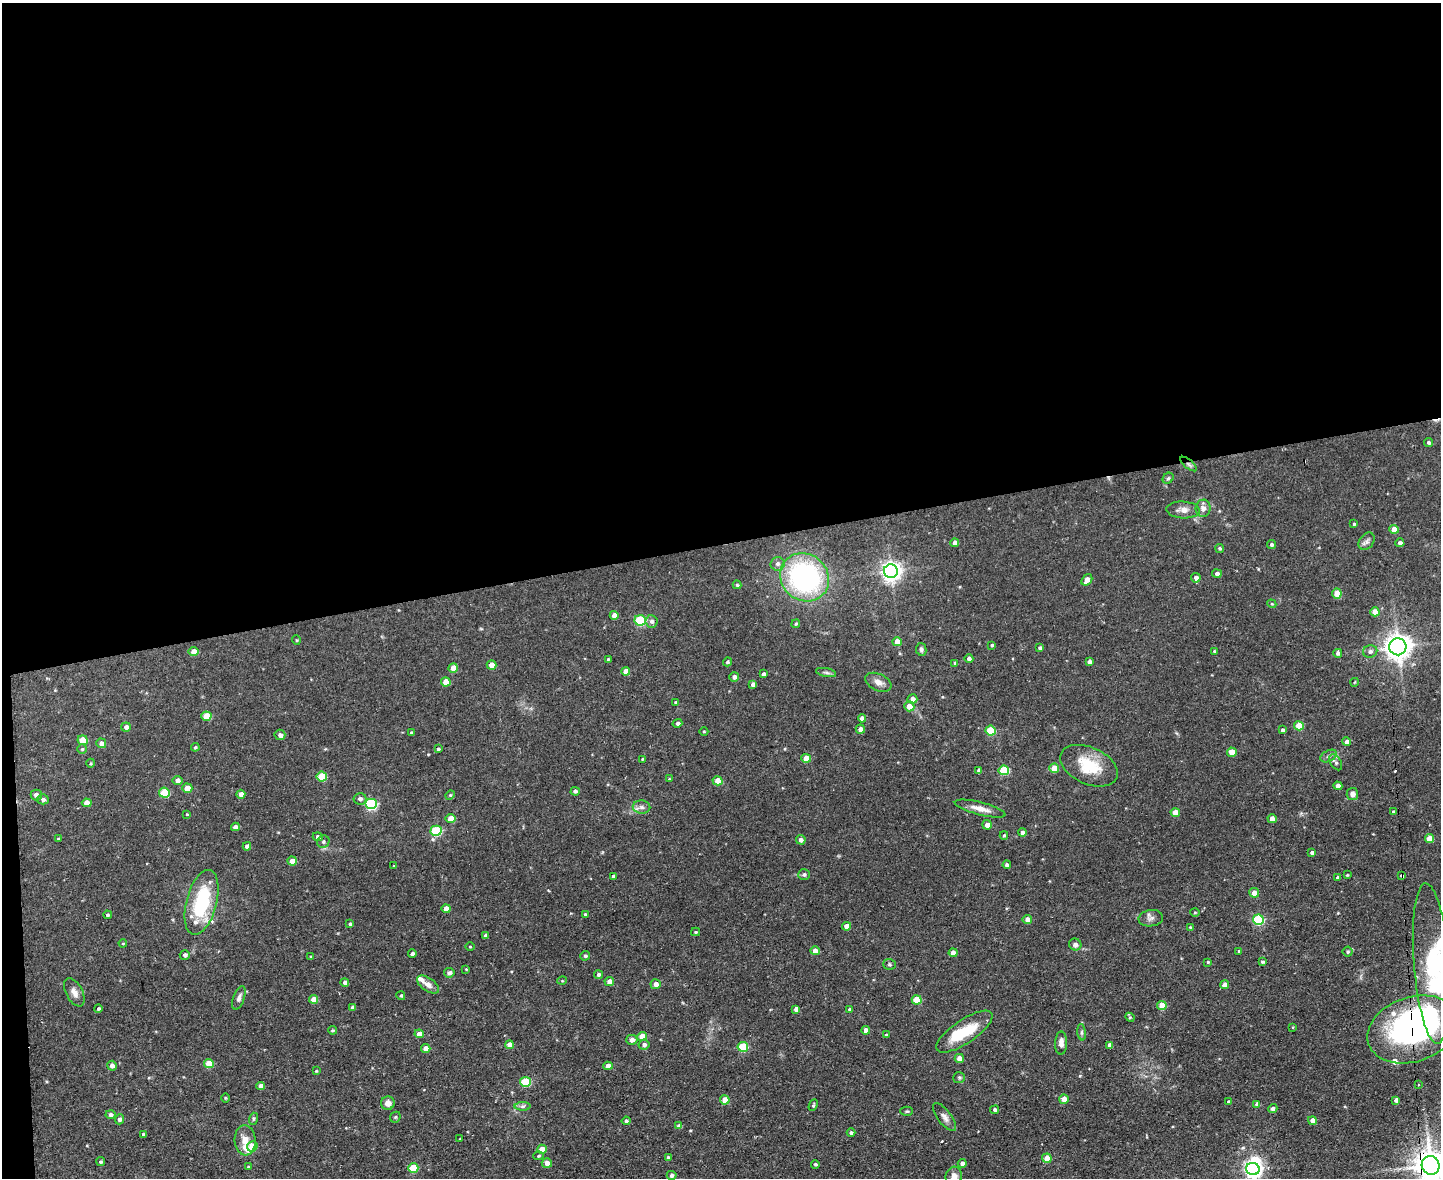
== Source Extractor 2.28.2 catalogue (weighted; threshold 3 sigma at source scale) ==
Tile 1 of 3 x 4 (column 1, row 1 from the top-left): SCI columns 239-1677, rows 3531-4706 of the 4684 x 4706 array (HDU 1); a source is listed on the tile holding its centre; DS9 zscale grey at full resolution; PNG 1443 x 1180 px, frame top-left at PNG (2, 3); each listed source drawn as its Kron ellipse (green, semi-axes under 4 px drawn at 4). Shown black and unused: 47% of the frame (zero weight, under 2 of 3 exposures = <1% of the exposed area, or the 3 px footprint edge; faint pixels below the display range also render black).
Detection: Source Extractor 2.28.2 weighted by HDU 2 'WHT'; one run over the whole footprint, this tile lists its part. Background 0.0728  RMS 0.0067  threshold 0.0301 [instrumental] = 3 sigma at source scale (4.5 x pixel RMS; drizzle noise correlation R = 1.50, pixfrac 1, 0.05/0.05 arcsec/px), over >= 5 px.
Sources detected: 247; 3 inside a brighter object's white glare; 2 cosmic-ray / hot-pixel residue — neither listed nor drawn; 5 inside a brighter listed object's ellipse — not listed separately; the other 237 listed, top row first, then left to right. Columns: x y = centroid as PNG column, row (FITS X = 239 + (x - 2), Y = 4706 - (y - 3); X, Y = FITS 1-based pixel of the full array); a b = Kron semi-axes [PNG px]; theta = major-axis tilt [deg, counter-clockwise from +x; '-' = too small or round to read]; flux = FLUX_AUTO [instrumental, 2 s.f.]
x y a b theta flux
1428 442 4 3 - 1.2
1189 464 10 3 -40 1.4
1168 478 6 5 - 1
1203 508 9 7 81 3.2
1183 510 16 8 -3 4.7
1354 524 3 3 - 0.82
1394 529 4 4 - 6.5
1367 541 9 7 54 2.2
955 543 4 4 - 4.1
1400 543 4 4 - 1.7
1271 545 4 4 - 1.3
1220 548 4 4 - 1.2
777 564 7 7 - 2
891 571 7 6 - 350
1217 574 5 4 - 2
805 577 25 23 -41 120
1196 578 4 4 - 3.2
1087 580 6 4 53 4.7
737 585 4 4 - 0.95
1337 593 5 5 - 10
1272 604 4 3 - 0.61
1375 612 4 4 - 7.4
614 615 4 4 - 4.9
640 620 5 5 - 44
651 621 6 6 - 2.1
796 624 4 3 - 0.7
296 640 5 3 - 0.51
897 642 5 4 - 5.7
992 645 4 3 - 0.9
1398 647 8 8 - 540
1040 648 4 4 - 2
921 649 6 5 - 1.7
1214 651 3 3 - 0.61
1370 651 7 6 - 2.3
194 652 5 4 - 6.3
1338 653 4 4 - 1.8
608 659 3 3 - 0.63
969 659 4 4 - 1.8
727 662 4 4 - 1.1
1089 662 4 3 - 2.1
955 663 4 4 - 0.88
491 665 5 4 - 5.6
453 668 4 4 - 6.8
626 671 4 4 - 5.3
826 673 10 4 -11 1.3
763 674 3 3 - 1.6
734 677 5 4 - 2.6
446 682 4 4 - 8.5
878 682 14 8 -25 4.1
1355 682 4 3 - 0.55
753 684 4 4 - 2.8
912 699 5 4 - 3.5
676 702 3 3 - 1.3
909 706 5 5 - 6.2
206 716 5 4 - 12
862 718 4 4 - 2.6
677 723 5 4 - 1.7
1299 726 5 4 - 13
126 727 5 4 - 2.3
860 729 4 4 - 3.4
1282 730 4 3 - 1.3
704 731 4 3 - 0.51
991 731 5 5 - 24
411 733 3 3 - 0.67
280 735 5 5 - 2
83 740 5 4 - 13
1347 742 4 4 - 3
101 743 5 4 - 2.9
195 747 4 3 - 0.87
82 749 5 4 - 0.81
438 749 4 3 - 0.95
1232 752 5 4 - 9.4
1329 756 9 5 27 1.8
806 758 5 4 - 9.2
642 759 3 2 - 0.51
1336 762 9 5 -57 1.8
91 763 4 3 - 0.58
1089 766 30 18 -24 22
1054 768 5 4 - 11
979 770 4 4 - 2.9
1004 770 5 5 - 29
322 776 5 5 - 19
669 779 3 3 - 0.59
177 780 5 4 - 2.7
718 781 5 4 - 8
1338 786 4 4 - 4.8
187 788 5 4 - 7.5
575 791 4 4 - 1.5
164 793 5 5 - 22
241 794 4 4 - 4
1352 794 6 6 - 3
36 795 5 5 - 2.6
450 795 5 4 - 0.75
43 799 6 5 - 1.8
360 799 6 5 - 2.3
87 803 5 4 - 6
371 804 6 5 - 66
642 807 9 6 -3 2.7
980 809 26 6 -14 5.9
1393 811 3 3 - 0.91
1175 813 4 4 - 8.5
187 814 3 3 - 0.52
451 819 5 4 - 6.9
1272 819 4 4 - 4.7
987 825 5 4 - 2.9
235 827 4 4 - 3.7
436 831 5 5 - 38
1022 832 4 4 - 2
1004 835 4 3 - 0.95
318 837 5 4 - 1.8
58 839 3 3 - 0.69
1429 839 4 4 - 9
801 840 5 4 - 2.4
323 842 6 6 - 1.5
247 846 4 4 - 2.5
1312 853 4 3 - 2
292 861 5 4 - 5.8
1007 865 4 4 - 1.8
394 866 3 3 - 0.61
804 874 6 5 - 1.5
1347 875 3 3 - 0.6
613 876 3 3 - 1.2
1402 876 4 3 - 2.9
1338 878 4 4 - 1.4
1254 893 5 4 - 4.9
201 902 33 15 75 45
446 909 4 4 - 4.8
1195 912 5 3 - 0.6
585 914 4 3 - 1.2
108 915 4 4 - 0.96
1151 918 12 8 8 2.9
1027 920 5 4 - 4.2
1258 920 5 5 - 47
350 924 3 3 - 0.99
846 926 4 4 - 4.7
1190 927 4 3 - 0.58
696 932 4 4 - 0.78
486 936 4 3 - 2.1
123 943 4 4 - 0.64
1075 945 6 5 - 2.9
470 947 5 3 - 0.61
815 951 4 4 - 5.4
1239 951 3 3 - 0.8
1348 952 5 5 - 1
953 953 4 4 - 4.4
412 954 4 4 - 2
185 955 5 5 - 1.9
585 956 5 4 - 1.2
311 957 3 3 - 0.75
1208 962 4 4 - 0.69
1262 962 4 3 - 1.2
1432 963 80 18 -86 56
889 964 6 5 - 1.1
466 969 3 3 - 0.57
449 973 5 4 - 1.6
598 975 4 4 - 1.4
562 981 5 3 - 0.58
609 981 5 4 - 4
345 982 4 4 - 1.9
656 984 5 5 - 3.3
428 985 12 6 -35 3.5
1225 985 4 4 - 3.8
74 992 15 8 -62 4.3
401 996 4 4 - 1
239 998 12 5 71 2.4
313 999 4 4 - 7.3
917 1000 5 5 - 15
1162 1006 5 4 - 13
352 1007 4 4 - 1.5
98 1009 4 4 - 1
796 1009 4 4 - 3
850 1009 4 3 - 1.4
1130 1017 5 4 - 0.78
1293 1027 4 2 - 0.43
1413 1029 47 32 18 170
332 1030 4 3 - 0.81
866 1030 4 4 - 3.6
964 1032 33 12 34 24
1082 1032 8 4 -82 1.3
419 1034 5 4 - 4.8
886 1035 3 3 - 0.52
642 1036 5 4 - 9
632 1040 5 5 - 3.3
1061 1043 11 6 89 3.6
510 1045 4 4 - 4.9
644 1045 6 5 - 2.3
1110 1045 4 4 - 3.1
743 1047 5 5 - 28
426 1048 4 4 - 5.4
959 1058 4 4 - 5.1
209 1063 5 4 - 12
112 1066 5 4 - 2.8
608 1066 4 4 - 5.4
316 1071 4 3 - 0.55
959 1078 6 5 - 1.1
525 1082 5 5 - 26
1418 1085 3 3 - 1.7
261 1086 4 4 - 4
225 1098 4 3 - 0.5
1064 1099 5 4 - 5.8
725 1100 5 4 - 9.4
1396 1100 4 4 - 2.1
1229 1102 3 3 - 1.3
388 1103 7 6 - 3.9
1257 1104 4 4 - 3
813 1105 6 4 62 0.89
523 1106 8 4 1 1.4
1273 1109 4 4 - 1.8
995 1110 4 4 - 1.5
907 1111 6 4 1 0.92
111 1114 5 4 - 1.7
395 1117 6 5 - 0.95
944 1117 16 7 -53 3.3
119 1119 5 4 - 1.7
253 1119 6 4 72 0.9
1313 1120 4 4 - 4.2
626 1121 4 3 - 1.3
679 1126 4 4 - 2.6
851 1133 4 4 - 1.3
144 1135 4 3 - 1.4
460 1139 2 2 - 0.5
245 1140 15 10 -85 6.1
252 1146 5 5 - 12
542 1149 5 4 - 9.8
538 1156 5 4 - 0.84
668 1158 3 3 - 1.2
1047 1158 5 4 - 8.8
101 1162 4 4 - 0.98
547 1163 5 4 - 3.8
962 1163 4 4 - 2.2
815 1164 4 4 - 1
1431 1165 9 9 - 1200
248 1167 4 3 - 0.83
413 1168 5 5 - 17
1253 1169 7 6 - 250
672 1175 5 4 - 2.1
954 1176 9 8 - 5.4
Overlapping masked pixels (flux is a lower limit): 4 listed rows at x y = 1189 464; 1402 876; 1413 1029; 1431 1165
Isophote crosses this tile's border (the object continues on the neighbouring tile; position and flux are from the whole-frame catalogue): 3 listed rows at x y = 1431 1165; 1253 1169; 954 1176